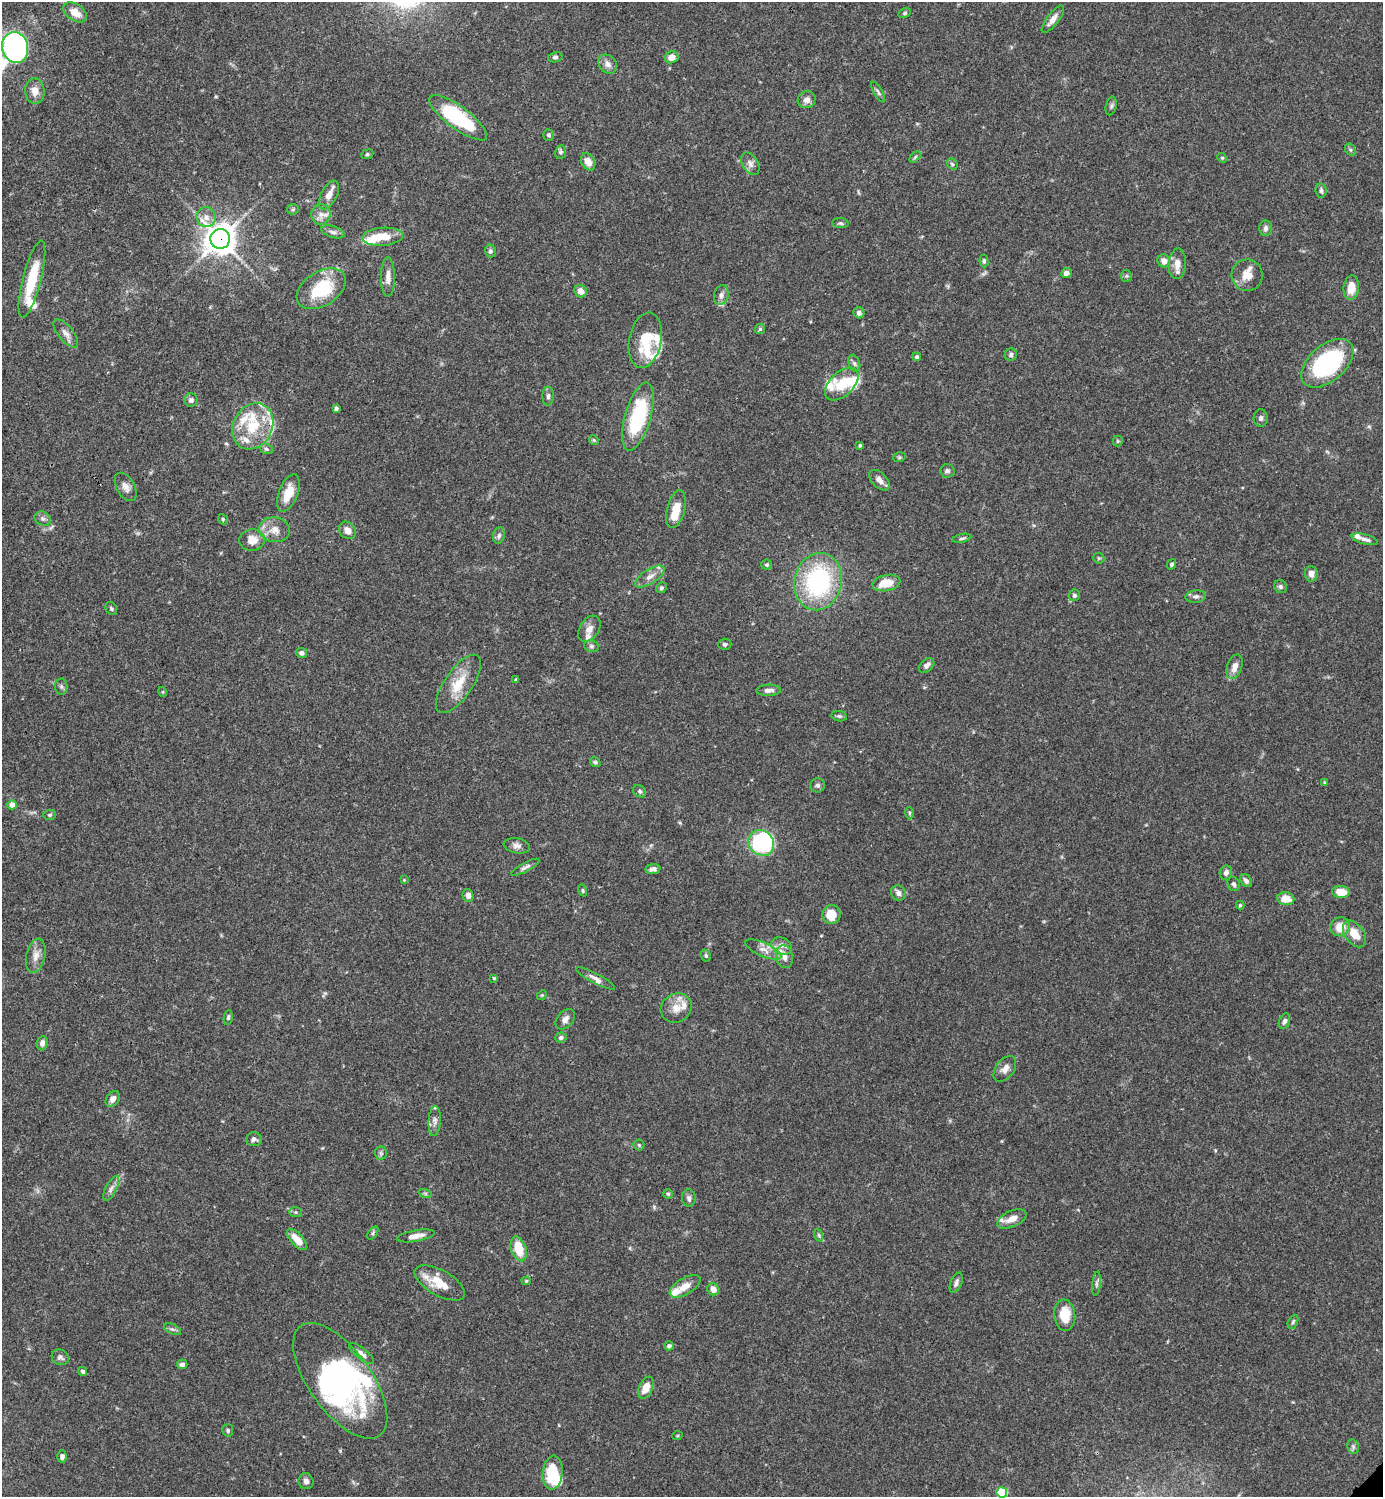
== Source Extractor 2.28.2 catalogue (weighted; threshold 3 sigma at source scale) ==
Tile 11 of 4 x 4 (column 3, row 3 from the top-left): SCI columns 3063-4443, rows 1496-2990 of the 5983 x 5983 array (HDU 1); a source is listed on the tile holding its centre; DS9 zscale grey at full resolution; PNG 1385 x 1499 px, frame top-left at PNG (2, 2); each listed source drawn as its Kron ellipse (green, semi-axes under 4 px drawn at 4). Shown black and unused: <1% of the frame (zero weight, under 3 of 4 exposures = <1% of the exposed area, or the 3 px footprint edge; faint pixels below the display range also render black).
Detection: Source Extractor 2.28.2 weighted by HDU 2 'WHT'; one run over the whole footprint, this tile lists its part. Background 0.0659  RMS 0.0032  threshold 0.0144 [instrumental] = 3 sigma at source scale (4.5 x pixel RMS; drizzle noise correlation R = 1.50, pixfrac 1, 0.05/0.05 arcsec/px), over >= 5 px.
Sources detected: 208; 6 inside a brighter object's white glare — neither listed nor drawn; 23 inside a brighter listed object's ellipse — not listed separately; the other 179 listed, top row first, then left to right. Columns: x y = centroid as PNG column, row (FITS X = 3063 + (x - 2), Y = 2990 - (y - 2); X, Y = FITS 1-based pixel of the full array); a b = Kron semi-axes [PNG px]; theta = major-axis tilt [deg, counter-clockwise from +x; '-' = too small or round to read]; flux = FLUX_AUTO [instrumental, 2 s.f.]
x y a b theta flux
75 12 13 8 -34 3.7
905 13 6 4 27 0.53
1053 19 16 6 53 2.2
15 47 15 13 -75 95
555 57 7 5 10 0.72
671 57 7 6 - 2.7
608 64 10 8 -48 1.9
35 91 13 9 -85 3
878 92 12 4 -60 0.74
807 100 9 8 - 1.8
1111 106 9 5 76 0.83
458 118 35 11 -36 28
549 135 5 5 - 0.59
1350 150 6 5 - 0.56
561 152 7 5 80 0.67
367 154 6 4 22 0.49
915 157 6 4 46 0.54
1222 158 5 4 - 0.39
588 162 9 6 -62 3.1
750 164 12 7 -60 1.6
952 164 6 4 -48 0.53
1321 191 7 5 -81 0.83
329 195 15 8 62 2.7
293 209 6 5 - 0.51
321 214 10 9 - 2
206 217 10 9 - 2.2
840 223 8 5 -4 0.64
1266 228 8 6 -90 1.2
333 232 12 5 -17 1.2
382 237 20 9 4 6
220 239 10 10 - 470
490 251 6 5 - 0.84
984 261 6 4 -82 0.54
1164 261 6 6 - 2.5
1177 264 15 8 86 3.3
1066 273 5 5 - 1.7
1247 275 16 15 - 3.9
1126 276 6 5 - 0.52
388 277 20 7 90 2.4
32 279 40 9 76 13
1351 287 12 7 84 4.8
321 289 27 17 32 17
581 291 6 6 - 2.3
721 295 10 7 72 1.4
859 313 6 5 - 1.2
760 329 5 5 - 0.51
66 333 17 7 -51 2
645 340 28 16 79 11
1011 355 6 6 - 0.79
917 357 4 4 - 0.77
854 363 9 5 -71 0.82
1327 363 31 18 41 40
842 384 20 12 44 7.4
548 396 9 6 88 0.98
191 400 7 6 - 1
336 408 4 4 - 0.7
638 417 35 13 74 27
1261 418 8 7 - 1
253 426 24 19 62 13
594 440 5 4 - 0.46
1118 441 5 5 - 0.45
860 445 3 3 - 0.48
266 449 7 5 -21 0.56
899 457 6 4 19 0.47
947 471 7 7 - 0.87
879 480 12 7 -45 2.1
126 487 15 9 -60 2
288 493 20 9 69 5.9
676 509 19 9 76 6.1
43 519 8 6 -26 1
223 519 5 4 - 0.43
275 530 15 12 -7 3.8
347 530 9 7 -49 2.6
499 535 8 6 74 0.89
962 538 9 4 13 0.62
1365 539 13 5 -15 1.4
252 540 13 10 5 4.2
1099 558 5 5 - 0.47
1172 564 5 4 - 0.65
766 565 5 5 - 0.58
1311 574 8 6 -85 2
650 576 17 7 33 2.5
818 582 29 23 76 45
886 583 14 8 12 5.9
1280 587 7 6 - 0.85
661 588 5 5 - 0.59
1074 595 6 5 - 0.76
1196 596 10 6 5 1.1
111 608 7 5 -57 0.61
589 629 14 9 58 2.4
725 644 6 5 - 0.72
591 646 7 5 -14 0.7
302 653 6 5 - 1
927 665 9 6 41 1.3
1235 667 12 7 72 2.5
516 680 4 3 - 0.42
458 684 34 14 55 8.3
61 686 8 6 -89 0.81
768 690 12 5 3 1.5
163 692 5 3 - 0.3
839 716 8 5 -9 0.73
595 762 5 4 - 0.67
1324 783 4 3 - 0.35
817 785 7 7 - 0.91
639 791 7 5 -35 0.72
12 805 4 4 - 3.3
909 813 6 4 89 0.44
50 815 6 5 - 0.59
761 843 14 12 -50 28
517 846 13 7 -10 1.6
525 867 15 4 28 1.1
653 869 7 5 6 1.5
1226 873 7 6 - 1.3
404 880 4 4 - 0.28
1246 881 7 5 -51 1
1234 884 7 6 - 0.79
583 890 6 4 -71 0.44
1341 892 9 6 -5 5.8
898 893 8 7 - 1.5
468 896 7 5 -74 1.3
1286 899 8 6 -5 4.6
1240 905 4 4 - 0.6
831 915 9 9 - 6.3
1340 927 10 9 - 4.8
1355 934 15 9 -54 4.6
782 946 11 8 -24 2
763 949 19 7 -24 2.6
36 956 17 9 77 2.8
706 956 6 5 - 0.63
784 957 11 8 -77 2.2
494 978 4 3 - 0.4
596 978 22 5 -27 1.6
542 995 5 4 - 0.39
676 1008 16 14 33 4
228 1017 7 4 78 0.52
565 1019 11 8 49 1.7
1284 1021 8 5 69 1
561 1037 6 5 - 0.83
42 1043 7 5 84 1.5
1005 1069 14 9 53 2.2
113 1099 8 6 54 1.7
435 1121 15 6 86 1.5
254 1139 8 7 - 1
639 1145 5 5 - 0.45
381 1153 6 6 - 0.69
111 1188 14 5 62 1.5
425 1193 7 4 -19 0.48
668 1194 5 5 - 0.51
689 1198 8 6 -84 1.1
296 1212 6 5 - 0.54
1012 1219 15 8 24 3.7
373 1233 7 4 54 0.57
818 1235 6 4 -70 0.57
416 1236 19 5 11 3.1
297 1240 13 6 -48 4.7
519 1249 12 7 -73 8.2
526 1281 4 4 - 0.5
440 1283 28 12 -29 7.7
956 1283 11 5 68 1.1
1096 1284 12 4 83 0.88
685 1286 17 8 31 3.6
713 1289 6 5 - 2.7
1065 1315 16 10 -85 7.5
1293 1322 7 4 64 0.55
172 1329 9 5 -26 0.73
669 1346 5 4 - 0.9
361 1353 15 5 -39 1.5
60 1357 9 7 -27 1.1
182 1364 5 4 - 1.2
83 1371 5 4 - 0.78
340 1381 67 31 -54 64
646 1388 12 7 67 4.1
228 1430 6 5 - 0.63
677 1436 5 3 - 0.3
1353 1447 7 5 -70 0.74
62 1456 6 5 - 1.1
553 1473 17 10 84 13
306 1481 8 7 - 1.2
1002 1492 5 5 - 21
Overlapping masked pixels (flux is a lower limit): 1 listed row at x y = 220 239
Isophote crosses this tile's border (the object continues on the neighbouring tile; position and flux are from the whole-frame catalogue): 2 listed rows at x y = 75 12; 1002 1492